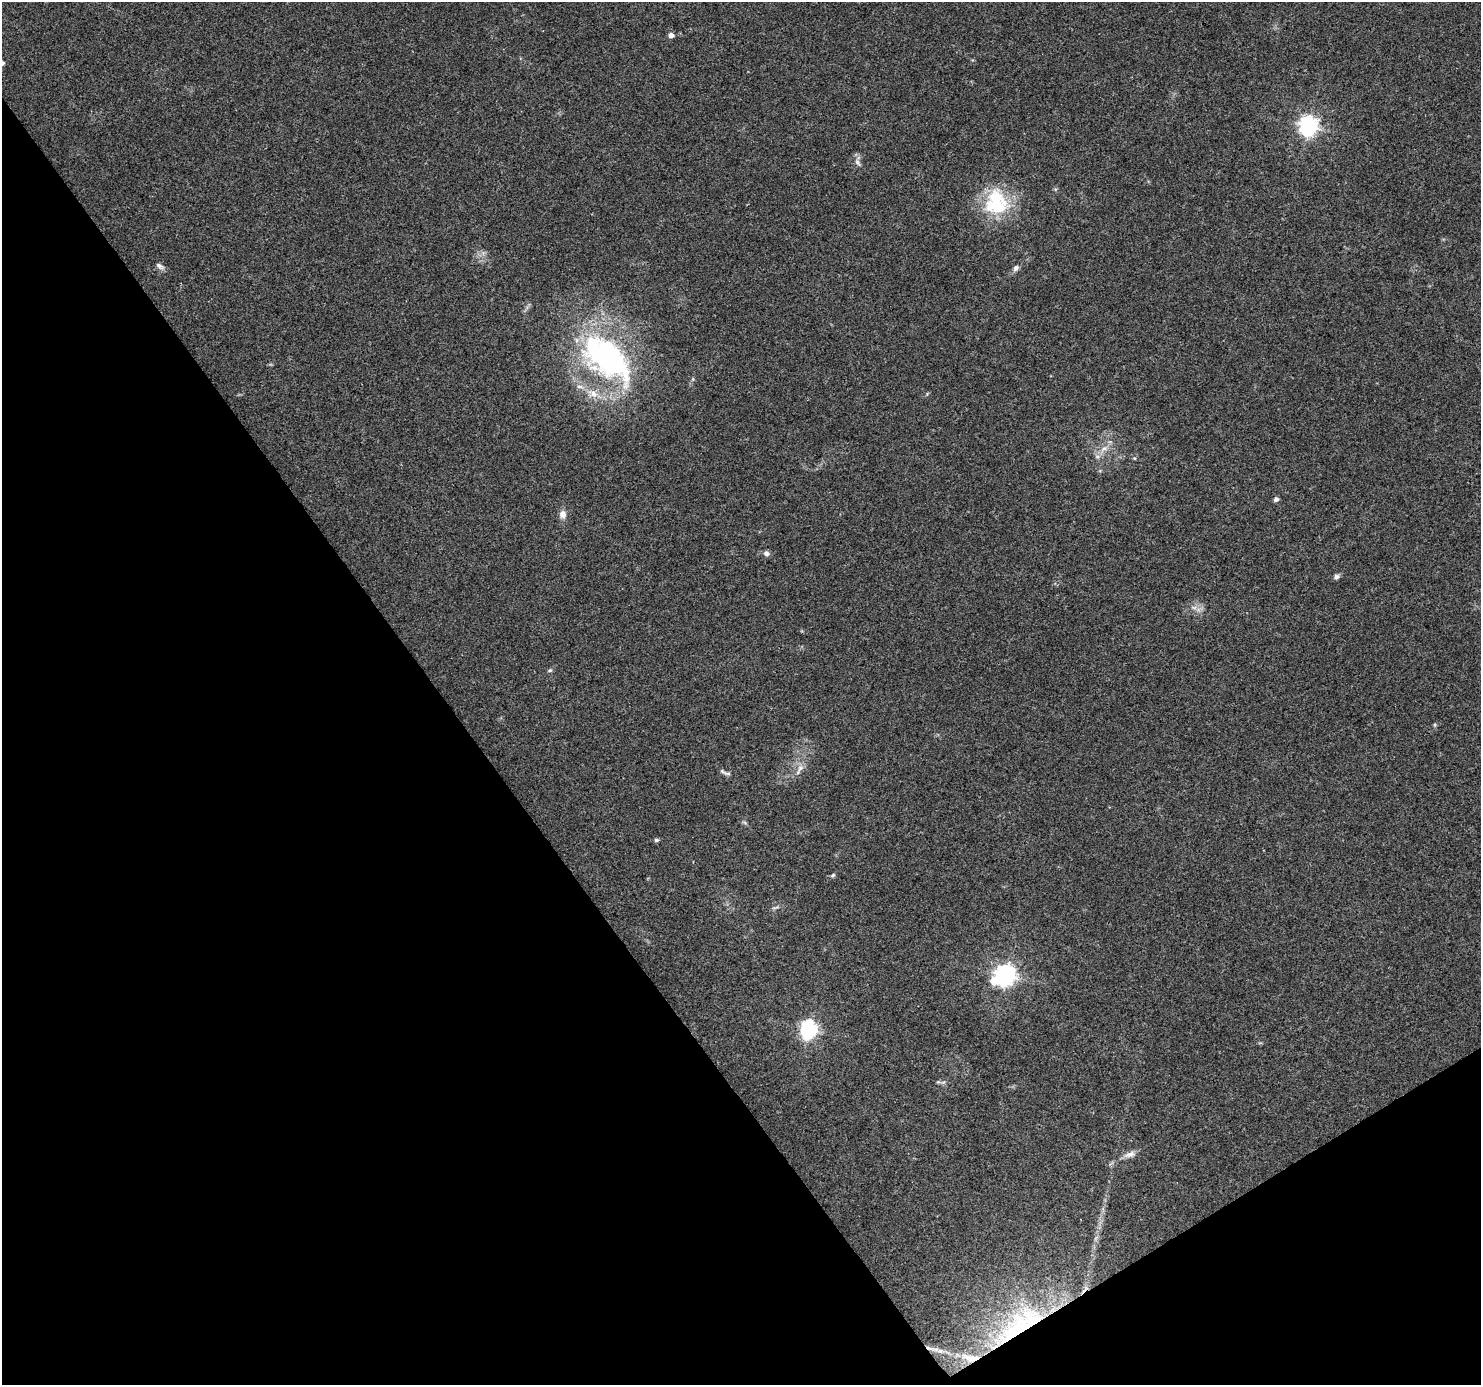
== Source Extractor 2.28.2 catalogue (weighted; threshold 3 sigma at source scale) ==
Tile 14 of 4 x 4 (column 2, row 4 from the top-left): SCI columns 1485-2963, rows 186-1568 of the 5921 x 5841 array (HDU 1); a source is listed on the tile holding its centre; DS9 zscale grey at full resolution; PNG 1483 x 1387 px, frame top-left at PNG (2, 2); no overlay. Shown black and unused: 34% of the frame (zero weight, under 3 of 4 exposures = <1% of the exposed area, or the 3 px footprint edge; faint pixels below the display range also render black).
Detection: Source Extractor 2.28.2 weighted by HDU 2 'WHT'; one run over the whole footprint, this tile lists its part. Background 0.0778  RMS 0.0047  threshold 0.0213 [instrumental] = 3 sigma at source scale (4.5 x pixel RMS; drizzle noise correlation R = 1.50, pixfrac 1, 0.0396/0.0396 arcsec/px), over >= 5 px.
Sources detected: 33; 4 inside a brighter object's white glare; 1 cosmic-ray / hot-pixel residue — not listed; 3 inside a brighter listed object's ellipse — not listed separately; the other 25 listed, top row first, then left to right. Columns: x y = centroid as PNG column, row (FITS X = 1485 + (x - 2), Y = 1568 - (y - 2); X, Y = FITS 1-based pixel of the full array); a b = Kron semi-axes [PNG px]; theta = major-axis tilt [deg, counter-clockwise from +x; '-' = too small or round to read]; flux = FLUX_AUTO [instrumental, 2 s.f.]
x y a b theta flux
671 35 5 4 - 2.8
1308 126 7 7 - 240
857 163 11 6 -60 1.9
996 202 40 26 4 24
159 266 12 6 -33 1.8
1016 268 7 6 - 1.7
607 358 73 37 -42 120
580 387 11 4 -4 1.6
1104 449 14 6 39 3.7
1276 499 5 4 - 1.8
563 514 11 9 -87 2.9
766 553 7 7 - 1.6
1336 576 8 6 21 1.4
1194 607 9 4 -8 1.5
550 670 7 4 19 0.79
800 769 20 7 59 3.6
725 773 17 4 -23 1.4
656 840 5 5 - 0.95
833 875 7 4 31 0.83
775 908 13 2 17 0.87
1005 975 8 7 - 270
809 1029 7 7 - 160
943 1082 6 5 - 0.9
1130 1154 18 7 17 3.2
1019 1330 75 33 35 69
Overlapping masked pixels (flux is a lower limit): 1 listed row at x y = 1019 1330